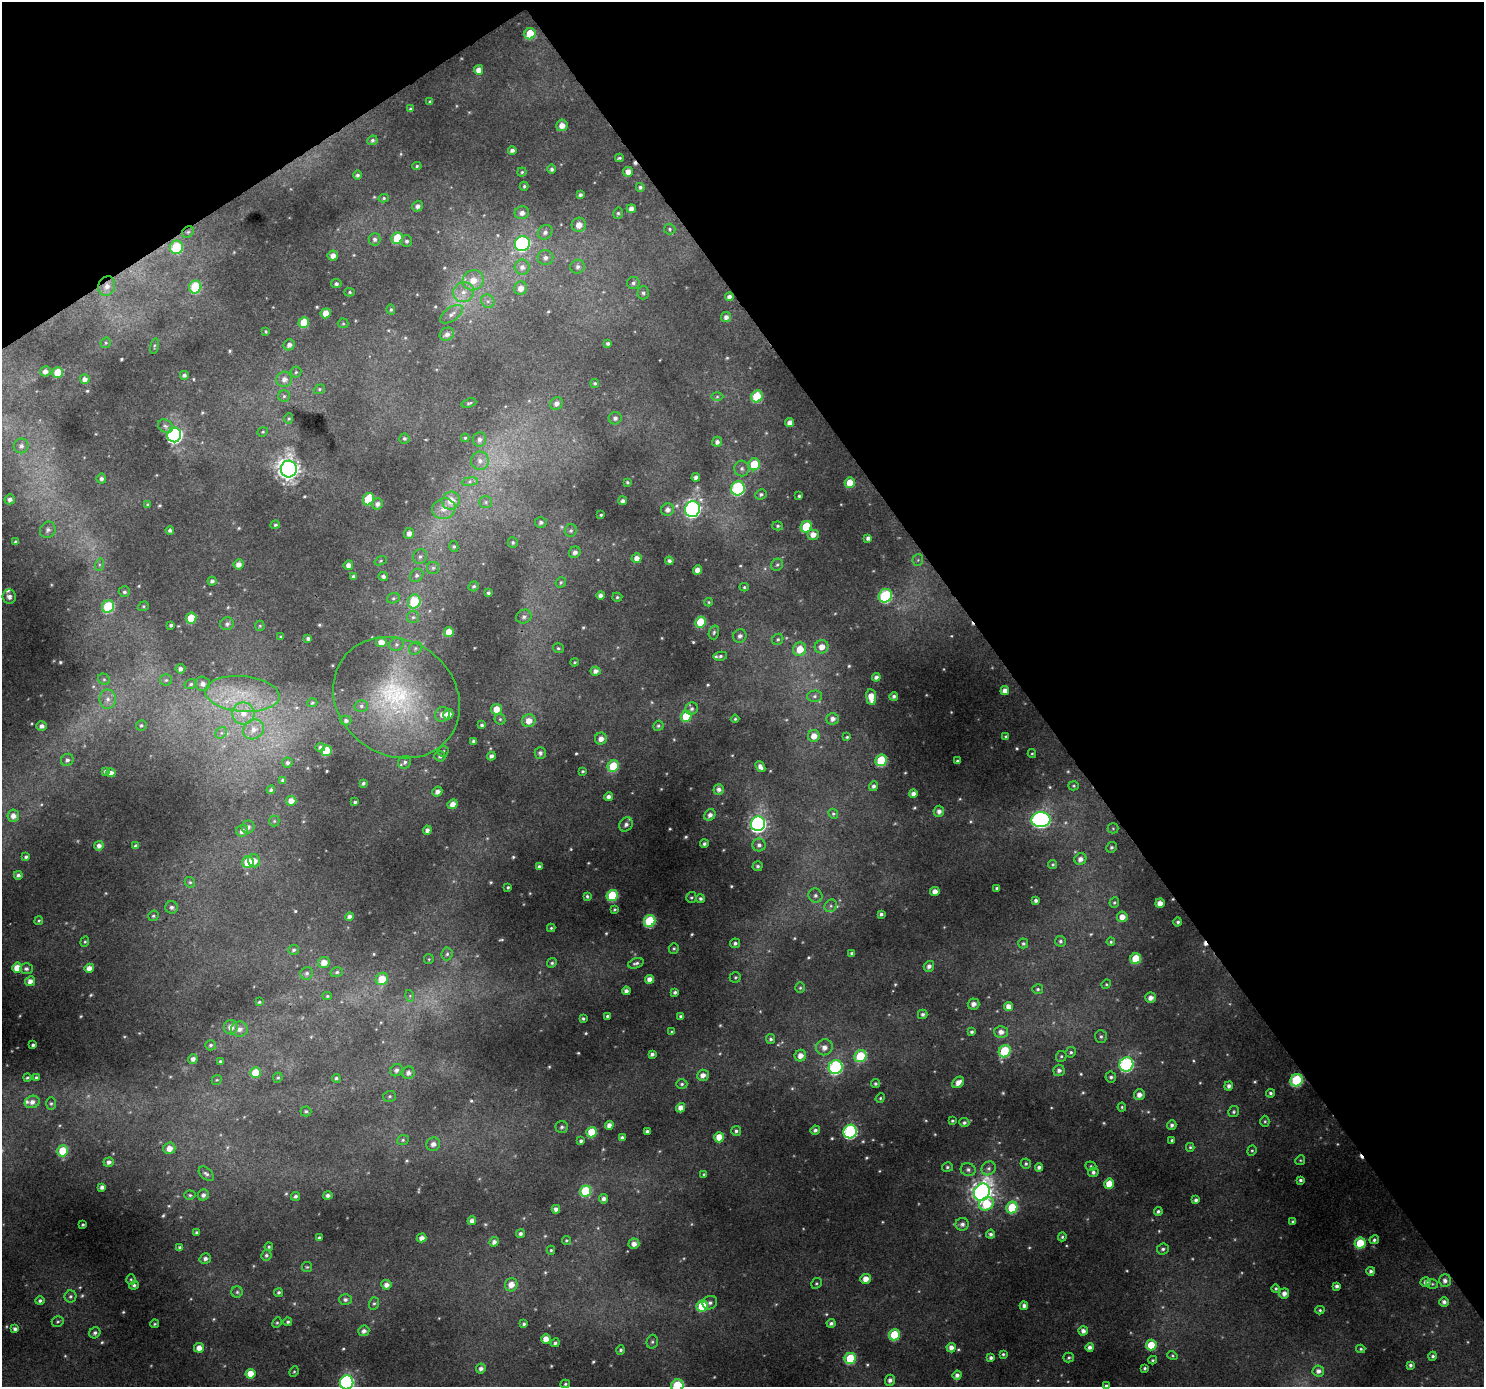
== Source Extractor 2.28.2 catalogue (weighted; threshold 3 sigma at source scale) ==
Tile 3 of 4 x 4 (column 3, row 1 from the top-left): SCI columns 2967-4448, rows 4345-5729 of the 5930 x 5854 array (HDU 1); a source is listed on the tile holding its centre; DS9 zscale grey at full resolution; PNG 1486 x 1389 px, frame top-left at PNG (2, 2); each listed source drawn as its Kron ellipse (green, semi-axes under 4 px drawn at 4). Shown black and unused: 35% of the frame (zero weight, under 3 of 4 exposures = <1% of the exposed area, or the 3 px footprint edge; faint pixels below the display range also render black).
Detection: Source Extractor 2.28.2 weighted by HDU 2 'WHT'; one run over the whole footprint, this tile lists its part. Background 0.0262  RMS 0.0045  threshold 0.0204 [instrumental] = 3 sigma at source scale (4.5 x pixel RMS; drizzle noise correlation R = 1.50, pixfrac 1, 0.0396/0.0396 arcsec/px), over >= 5 px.
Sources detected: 633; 19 too faint to see at this stretch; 4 cosmic-ray / hot-pixel residue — neither listed nor drawn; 5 inside a brighter listed object's ellipse — not listed separately; of the other 605, all 500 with FLUX_AUTO >= 0.59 (the completeness limit of this list) listed and drawn (105 fainter detections not listed), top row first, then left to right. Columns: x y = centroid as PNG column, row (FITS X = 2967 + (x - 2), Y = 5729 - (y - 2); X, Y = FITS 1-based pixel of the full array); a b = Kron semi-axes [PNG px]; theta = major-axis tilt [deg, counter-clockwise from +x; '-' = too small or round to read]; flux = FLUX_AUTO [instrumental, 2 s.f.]
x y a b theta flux
530 34 6 5 - 13
479 70 5 4 - 3.4
430 102 3 3 - 0.89
410 109 4 3 - 0.71
562 125 5 5 - 3.7
372 140 5 4 - 1.1
512 150 4 4 - 1.6
619 158 4 2 - 0.72
417 166 5 4 - 0.68
552 169 5 4 - 1.2
522 172 4 4 - 0.7
628 172 5 4 - 3.6
357 175 4 4 - 1.1
524 186 4 3 - 0.74
640 187 4 4 - 1
580 195 4 4 - 1.1
384 198 5 4 - 0.71
417 206 5 5 - 1.7
631 209 4 4 - 2.6
522 213 7 6 - 2.7
618 213 6 4 76 0.87
579 225 7 7 - 4.8
670 229 6 5 - 0.84
188 232 6 5 - 0.84
545 232 8 6 44 2
397 238 6 5 - 16
374 239 6 6 - 1.4
407 241 5 5 - 1.2
522 244 8 7 - 77
176 247 7 6 - 23
333 256 5 5 - 2.9
545 258 8 7 - 2.2
522 267 7 7 - 2.4
578 267 7 7 - 1.8
473 280 10 10 - 6.5
633 283 6 6 - 1.3
336 284 5 4 - 1.1
107 286 10 8 70 3.6
195 287 6 6 - 25
521 288 7 6 - 3.5
350 292 5 4 - 0.65
463 292 11 9 30 4.5
643 293 6 6 - 1.2
729 297 4 4 - 2.2
488 301 7 6 - 1.5
391 310 5 4 - 0.77
326 313 5 5 - 5.7
451 314 13 6 34 2.7
726 317 5 5 - 1.9
304 322 5 5 - 10
343 323 5 5 - 0.63
266 331 3 3 - 0.64
447 334 7 6 - 2.2
106 343 5 5 - 0.66
608 343 4 3 - 1
289 345 6 5 - 2
154 346 8 3 77 0.67
45 371 5 5 - 2.3
58 372 5 5 - 8.8
296 372 5 5 - 0.83
184 375 4 4 - 1.2
85 379 5 4 - 2.2
284 379 8 7 - 2.9
595 383 4 4 - 0.86
319 389 6 4 21 0.76
284 396 6 5 - 0.95
757 396 6 5 - 18
717 397 6 4 1 0.77
469 403 7 4 18 0.76
556 403 7 6 - 2.3
615 418 6 6 - 1.6
289 419 5 4 - 0.69
790 423 5 4 - 2.7
165 426 8 6 -32 1.4
263 432 5 4 - 0.63
174 435 7 7 - 160
404 438 5 5 - 1
465 438 4 4 - 0.66
480 439 7 6 - 1.9
717 442 5 5 - 1.7
21 446 7 7 - 1.9
480 461 9 9 - 3.1
754 464 6 5 - 14
742 468 8 7 - 1.9
289 469 8 8 - 390
696 477 4 4 - 1.8
101 479 5 5 - 1.5
470 482 8 4 8 1.2
627 482 4 3 - 0.65
850 483 5 5 - 7.1
738 488 7 7 - 52
761 494 6 5 - 1.1
799 496 3 3 - 0.78
10 499 5 5 - 1.8
368 499 6 5 - 18
451 501 9 8 - 6.9
623 501 4 3 - 1.3
486 502 6 6 - 1.1
377 504 6 5 - 1.9
148 505 4 4 - 0.84
444 509 12 10 19 5
692 509 8 7 - 140
668 510 6 6 - 2.1
601 515 3 3 - 0.69
541 522 6 5 - 1.3
275 525 4 4 - 0.87
778 526 5 4 - 0.82
806 527 6 5 - 18
48 530 8 7 - 2
170 530 4 4 - 1.3
571 531 6 6 - 1.1
409 533 5 5 - 2.5
813 534 6 5 - 3.6
868 538 4 4 - 1.6
16 542 4 4 - 0.86
513 543 5 5 - 0.85
454 547 5 4 - 0.79
575 552 6 5 - 1.8
420 557 7 6 - 1.5
637 558 5 5 - 2.9
918 560 6 5 - 0.78
381 561 6 4 21 0.65
669 561 4 4 - 1.5
239 564 5 5 - 2.9
99 565 6 4 72 0.88
348 565 5 4 - 2.8
777 565 6 5 - 0.92
433 568 6 6 - 1.2
697 570 5 4 - 3.2
417 575 7 6 - 1.4
383 576 5 4 - 1.3
353 577 4 4 - 1.4
212 581 4 4 - 1.3
561 582 5 5 - 0.82
474 586 5 4 - 0.96
744 587 4 4 - 0.67
124 592 6 5 - 1.1
488 593 3 3 - 0.93
600 595 4 4 - 1.9
885 596 7 6 - 39
9 597 7 6 - 1.9
617 597 5 4 - 0.72
393 598 6 5 - 0.95
414 602 7 6 - 19
709 602 4 4 - 0.61
143 606 5 4 - 0.65
108 607 6 5 - 23
413 617 6 6 - 1.1
524 617 8 7 - 1.7
191 618 5 5 - 12
701 622 5 5 - 15
227 624 7 6 - 1.4
171 625 4 3 - 1
260 626 5 5 - 0.6
449 632 5 5 - 6
714 632 7 5 74 1
740 636 7 6 - 1.9
281 637 3 3 - 0.67
308 639 4 3 - 1.2
778 639 6 5 - 0.89
381 642 5 5 - 4.1
396 644 7 6 - 1.3
822 647 7 6 - 4.4
415 648 7 6 - 1.1
558 648 5 5 - 0.77
800 649 7 6 - 8.3
720 656 7 4 9 0.89
575 662 4 3 - 0.61
180 669 5 4 - 1.8
595 671 5 4 - 2.2
876 677 4 4 - 1.5
104 679 6 5 - 0.9
166 680 6 5 - 0.88
191 684 6 5 - 0.84
202 684 7 7 - 2.4
1005 691 4 4 - 2.8
242 694 37 18 -5 25
814 696 7 6 - 1.2
894 696 4 4 - 1.2
871 697 8 5 -83 7.3
396 698 66 57 -36 86
108 699 9 8 - 3.1
312 703 5 4 - 0.71
361 706 7 6 - 1.3
497 709 5 5 - 6.5
692 709 6 6 - 1.3
243 713 11 11 - 6.6
442 714 7 7 - 3.7
448 714 5 5 - 4.9
686 716 5 5 - 14
500 719 6 5 - 0.74
735 719 4 4 - 0.68
833 719 6 5 - 2.3
346 720 5 5 - 1.3
529 721 6 6 - 5.1
141 725 5 5 - 0.78
482 725 4 4 - 1.1
42 726 5 4 - 2.2
658 726 5 5 - 0.9
254 729 11 9 34 4.8
221 733 6 5 - 1.2
814 736 6 6 - 4.5
847 737 4 3 - 0.64
1006 737 3 3 - 0.96
601 739 6 5 - 3.1
474 741 4 4 - 1.4
320 747 5 4 - 1.3
326 751 5 5 - 16
443 751 5 4 - 0.72
540 753 6 5 - 1.5
1032 753 4 4 - 0.6
440 756 5 5 - 1.3
491 756 4 4 - 1.9
67 760 6 6 - 1.7
881 760 6 5 - 23
957 761 3 3 - 0.93
405 762 7 6 - 1.4
287 763 5 5 - 1.3
613 766 6 5 - 16
760 767 6 4 -52 2
105 771 4 4 - 1
583 771 4 3 - 0.63
111 773 4 4 - 2.5
283 780 4 4 - 1.4
363 783 4 3 - 0.91
873 786 5 4 - 1.5
1074 786 5 4 - 0.71
719 789 5 5 - 1.7
271 790 4 4 - 1.1
437 792 5 4 - 2.5
913 794 4 4 - 2.6
608 797 4 4 - 2
291 801 5 5 - 3.5
355 802 4 3 - 0.94
453 804 5 4 - 3.4
939 811 5 5 - 2.3
833 814 5 4 - 0.78
710 815 6 5 - 2.2
13 816 6 6 - 3
1041 820 9 7 2 140
274 821 5 5 - 0.66
626 824 7 6 - 1.9
758 824 7 7 - 170
248 827 6 6 - 1.9
1113 828 5 5 - 0.59
427 830 5 4 - 2.2
242 831 6 5 - 2.8
704 844 4 4 - 1.1
759 845 6 6 - 1.6
99 846 5 4 - 2.2
136 846 4 3 - 1.3
1111 847 5 5 - 0.99
26 857 4 3 - 1
1080 859 6 5 - 2.6
254 861 6 6 - 3.8
248 862 6 5 - 13
1053 865 4 4 - 0.73
539 866 4 3 - 1.1
758 866 5 5 - 1.1
18 875 4 4 - 1.3
190 882 5 5 - 0.78
508 887 3 3 - 0.62
997 888 4 3 - 0.92
935 892 4 4 - 3.6
612 895 6 5 - 26
587 896 4 3 - 0.82
815 896 7 6 - 1.4
691 897 5 5 - 0.75
700 899 4 4 - 1
1036 900 4 3 - 1.4
1114 902 5 4 - 0.77
1160 903 5 4 - 3.9
831 906 7 5 46 1.3
171 907 6 6 - 1.4
615 909 3 3 - 0.63
881 914 4 4 - 1.2
153 916 5 5 - 0.82
349 916 4 4 - 1.7
1122 917 5 5 - 3.7
39 921 5 4 - 0.64
650 921 6 5 - 31
1178 922 4 4 - 1.1
551 928 4 4 - 0.63
1060 941 5 5 - 0.98
85 942 5 4 - 0.64
1111 942 4 4 - 0.75
735 943 5 5 - 1.3
1023 943 5 5 - 0.93
674 948 5 5 - 0.76
294 950 5 5 - 0.98
852 953 4 3 - 0.99
447 954 6 5 - 1.1
429 959 5 4 - 0.6
1136 959 5 5 - 15
324 963 6 5 - 4.8
552 963 5 4 - 0.97
636 963 8 5 19 1.3
929 966 5 5 - 2
17 968 5 5 - 5.9
89 968 5 4 - 3.9
26 969 6 5 - 1.5
337 972 6 5 - 0.96
307 973 6 6 - 1.3
735 977 6 5 - 0.75
382 979 6 6 - 9.3
649 979 4 4 - 3.4
30 981 5 4 - 3.1
1106 984 5 4 - 0.62
800 988 5 4 - 0.7
1038 989 5 5 - 0.88
626 991 4 4 - 1.9
675 992 4 3 - 1.1
327 996 4 4 - 0.64
410 996 6 4 -74 0.68
1151 998 5 5 - 2.8
259 1002 4 3 - 0.63
973 1004 6 5 - 2
1008 1006 4 4 - 3.6
923 1014 4 4 - 1.2
607 1016 3 3 - 0.77
680 1016 3 3 - 0.82
583 1019 3 3 - 0.71
231 1027 7 7 - 3.3
239 1029 8 7 - 2.8
672 1032 4 3 - 0.81
972 1032 4 4 - 1
1001 1032 6 6 - 3.1
1101 1036 6 6 - 1.1
771 1039 5 4 - 1
33 1045 4 3 - 1.2
210 1045 5 5 - 1
824 1047 8 8 - 3.2
1005 1051 6 5 - 30
1071 1052 5 5 - 0.96
652 1054 4 4 - 1.5
800 1056 6 5 - 3.7
860 1056 6 5 - 24
1061 1056 5 5 - 0.84
193 1059 5 4 - 1.9
220 1061 4 3 - 0.75
1126 1064 7 7 - 72
836 1067 7 6 - 68
396 1070 6 5 - 1.7
1059 1070 6 5 - 2
255 1073 5 5 - 14
408 1073 6 6 - 2.3
703 1075 6 5 - 3
36 1077 3 3 - 0.68
1111 1077 5 5 - 1.2
27 1078 4 3 - 0.68
278 1078 5 5 - 0.74
336 1078 4 4 - 0.94
217 1080 5 4 - 0.61
1297 1080 6 6 - 36
958 1082 7 5 41 3.4
682 1084 6 4 1 0.9
875 1084 4 4 - 0.95
1229 1086 4 4 - 1.9
1270 1093 4 4 - 0.99
1139 1095 5 5 - 3.1
390 1096 6 5 - 0.87
880 1098 5 4 - 0.63
32 1102 7 6 - 2.5
51 1103 6 5 - 0.87
1122 1107 4 4 - 0.65
681 1108 5 4 - 3.6
306 1111 5 5 - 0.79
1234 1112 5 5 - 0.83
952 1121 3 3 - 0.72
1265 1121 5 4 - 0.73
964 1123 5 4 - 1.2
609 1125 4 4 - 2.8
1172 1125 5 4 - 1.4
562 1127 6 6 - 1.2
815 1130 4 4 - 1.4
647 1131 4 3 - 1
736 1131 5 5 - 1.2
591 1132 5 5 - 14
850 1132 7 6 - 75
719 1137 5 5 - 7.2
622 1138 4 4 - 1.5
403 1140 6 5 - 0.82
1172 1140 4 3 - 0.79
581 1141 4 4 - 1.2
433 1144 7 6 - 2.6
1190 1147 4 4 - 0.66
169 1148 6 5 - 4.6
63 1151 5 5 - 17
1252 1151 5 4 - 0.7
1300 1160 5 4 - 0.61
109 1162 5 4 - 1.9
1026 1164 5 5 - 0.84
1091 1166 5 4 - 0.73
947 1167 5 5 - 0.87
1039 1167 4 4 - 1.7
989 1168 7 6 - 1.5
968 1170 7 6 - 1.6
1093 1172 5 4 - 1.3
206 1174 9 5 -42 1.3
704 1174 4 3 - 0.68
1300 1180 3 3 - 1
1109 1184 5 5 - 8.2
102 1187 4 4 - 1.9
586 1191 6 5 - 27
982 1192 9 7 58 330
190 1195 5 4 - 0.73
203 1195 6 5 - 1.7
295 1196 5 4 - 1.1
328 1196 5 4 - 1.7
603 1199 4 4 - 1.7
1196 1200 4 4 - 1.4
986 1204 8 6 29 17
1012 1207 6 5 - 19
556 1209 4 4 - 2.2
1158 1211 4 3 - 1.2
472 1221 4 4 - 2.6
1293 1221 3 3 - 0.81
962 1224 7 6 - 1.9
83 1225 3 3 - 0.66
196 1232 3 3 - 0.75
520 1233 4 4 - 1.4
991 1234 4 4 - 1.3
1062 1237 4 4 - 0.77
319 1238 4 4 - 0.87
422 1238 5 4 - 2.7
566 1240 4 4 - 0.71
1374 1240 5 4 - 1.1
494 1242 5 4 - 2
1360 1243 5 5 - 18
634 1244 5 5 - 2.9
269 1247 4 4 - 0.69
180 1248 4 4 - 1.6
1163 1249 6 5 - 1.2
551 1250 4 4 - 0.73
266 1255 5 5 - 1
205 1259 6 5 - 1.7
307 1267 5 5 - 0.61
1371 1271 4 4 - 1.3
866 1279 5 5 - 4.3
131 1280 5 4 - 0.68
1445 1281 6 6 - 2.2
1426 1282 5 4 - 2.2
816 1283 6 5 - 0.68
1432 1284 6 4 -20 0.67
134 1285 4 4 - 1.1
386 1285 5 5 - 2.6
511 1285 6 6 - 4.5
1337 1286 4 4 - 1.4
1276 1289 4 4 - 0.8
237 1292 5 5 - 0.95
279 1292 5 4 - 0.89
1284 1293 5 5 - 2.5
70 1296 6 6 - 1.1
345 1300 6 5 - 1.4
40 1301 4 4 - 1.1
1444 1302 5 4 - 1.6
374 1303 6 5 - 0.83
710 1303 7 6 - 1.7
702 1306 6 5 - 21
1024 1306 4 4 - 1.8
1320 1310 4 4 - 0.75
58 1322 6 5 - 0.8
288 1322 4 4 - 0.87
277 1323 5 4 - 0.64
831 1323 4 3 - 1.2
155 1324 4 3 - 0.65
524 1324 4 3 - 1
15 1329 4 4 - 1.9
364 1331 6 5 - 2.2
1083 1331 5 4 - 2.4
95 1333 6 5 - 1.3
894 1335 6 5 - 20
546 1339 5 4 - 4.9
652 1342 7 5 75 1
555 1343 5 4 - 1.1
1151 1345 5 5 - 13
1090 1347 4 4 - 2
199 1348 5 4 - 4.4
951 1348 4 4 - 3
1361 1349 4 3 - 0.69
621 1350 4 4 - 0.86
1003 1354 4 4 - 0.72
1172 1356 5 4 - 0.62
1433 1356 4 4 - 1
991 1358 4 4 - 1.4
1069 1358 5 5 - 0.77
850 1359 6 5 - 24
1153 1360 4 3 - 0.66
1410 1365 4 3 - 1
1145 1368 3 3 - 0.74
481 1369 5 4 - 1.8
1318 1371 6 5 - 2.2
294 1372 5 4 - 0.62
250 1374 5 5 - 7.9
957 1375 4 4 - 2
890 1380 5 5 - 1.9
347 1382 7 6 - 110
565 1384 5 3 - 0.71
677 1385 6 6 - 33
1106 1386 4 3 - 0.87
Overlapping masked pixels (flux is a lower limit): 3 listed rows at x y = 188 232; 107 286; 1297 1080
Isophote crosses this tile's border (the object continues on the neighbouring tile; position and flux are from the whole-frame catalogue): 3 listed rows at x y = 347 1382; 677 1385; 1106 1386